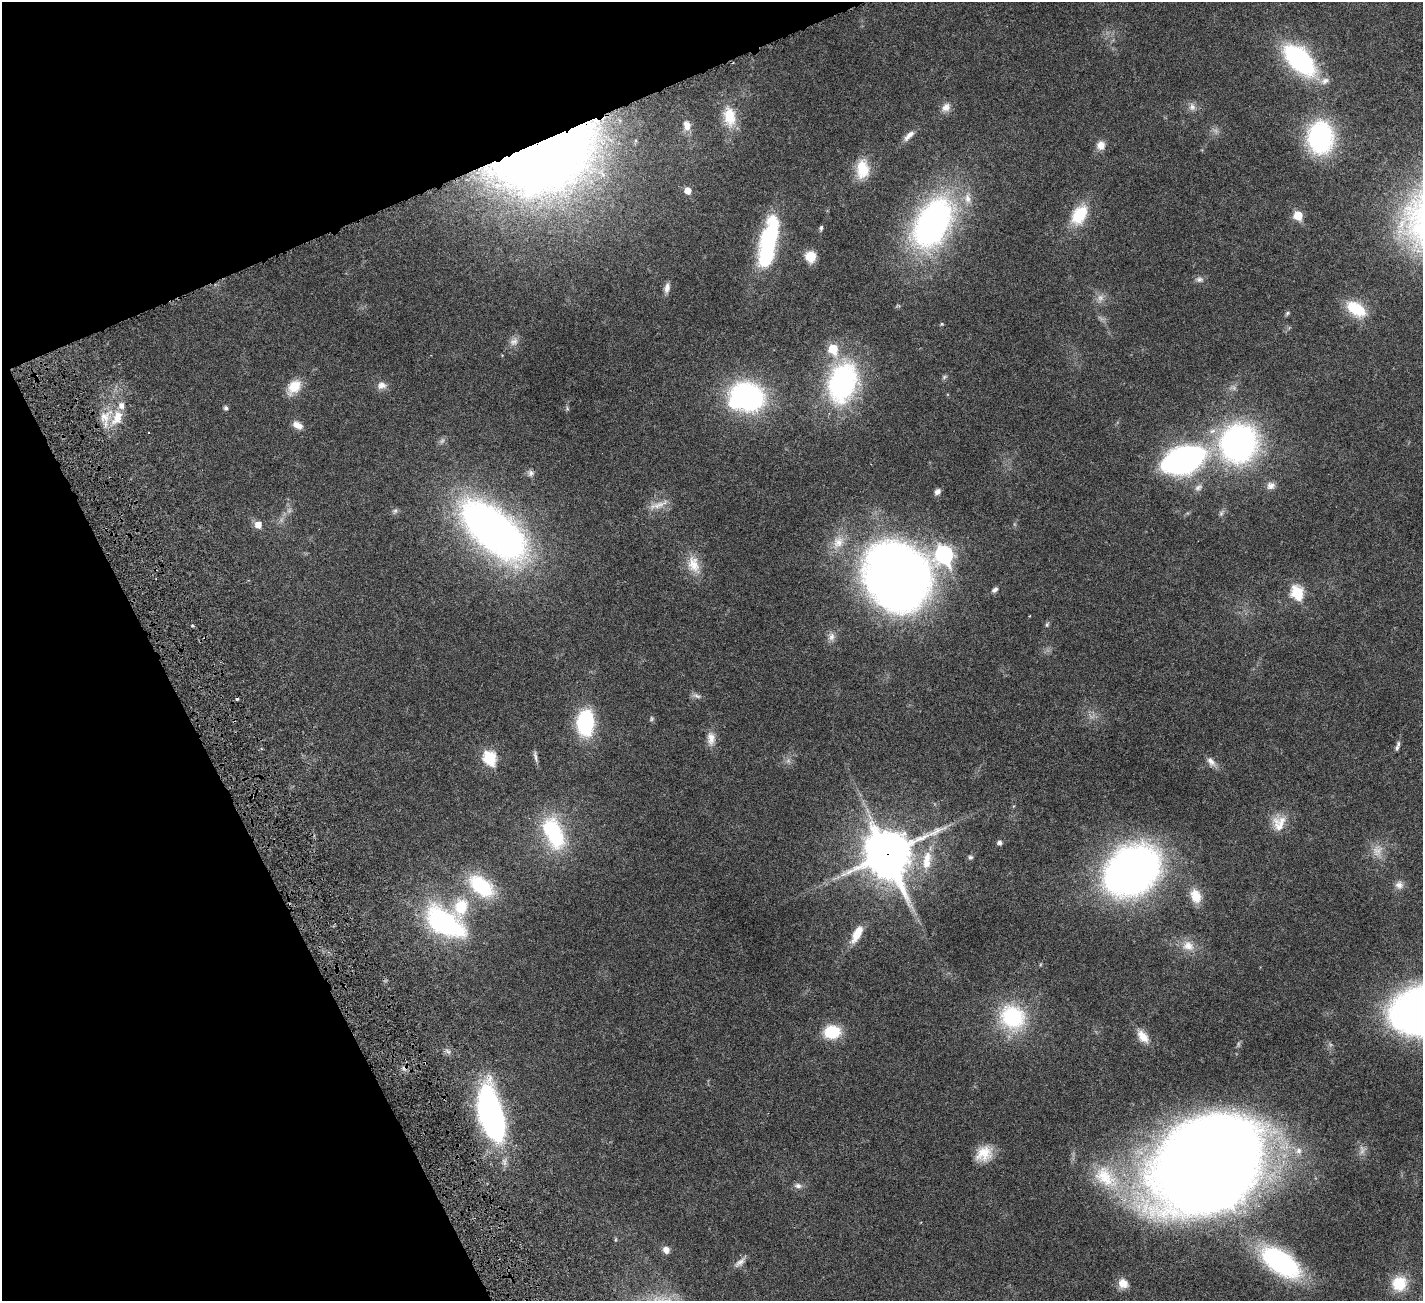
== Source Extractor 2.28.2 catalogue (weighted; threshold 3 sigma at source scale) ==
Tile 5 of 4 x 4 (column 1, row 2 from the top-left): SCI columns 2-1422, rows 2894-4192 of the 5741 x 5680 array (HDU 1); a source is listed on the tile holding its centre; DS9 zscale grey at full resolution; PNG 1425 x 1303 px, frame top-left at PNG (2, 2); no overlay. Shown black and unused: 21% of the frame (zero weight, under 4 of 8 exposures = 2% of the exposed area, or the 3 px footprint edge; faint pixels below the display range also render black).
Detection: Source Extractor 2.28.2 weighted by HDU 2 'WHT'; one run over the whole footprint, this tile lists its part. Background 0.0348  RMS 0.0021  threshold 0.00866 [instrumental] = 3 sigma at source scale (4.09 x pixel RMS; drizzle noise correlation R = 1.36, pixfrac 0.8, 0.05/0.05 arcsec/px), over >= 5 px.
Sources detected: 106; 3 too faint to see at this stretch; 5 inside a brighter object's white glare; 2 cosmic-ray / hot-pixel residue — not listed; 7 inside a brighter listed object's ellipse — not listed separately; the other 89 listed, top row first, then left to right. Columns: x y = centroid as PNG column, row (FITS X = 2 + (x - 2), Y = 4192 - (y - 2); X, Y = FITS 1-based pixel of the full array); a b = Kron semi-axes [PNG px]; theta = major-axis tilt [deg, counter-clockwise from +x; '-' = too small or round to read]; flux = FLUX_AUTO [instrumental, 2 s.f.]
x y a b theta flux
1299 60 35 19 -45 29
946 107 13 11 47 1.4
1192 107 10 9 - 0.99
729 116 26 15 -80 4.8
687 126 15 10 -74 1.7
909 136 18 7 45 1.3
1320 138 33 26 86 25
1101 145 11 10 - 1.6
543 158 96 54 24 270
863 169 20 13 -88 5.8
688 191 6 6 - 2.2
968 199 14 9 -80 1.7
1079 215 21 14 57 7.5
1298 215 6 5 - 6.7
933 223 48 28 61 69
821 228 7 4 75 0.37
810 256 11 10 - 3.5
765 260 39 21 83 12
1199 279 11 7 5 0.73
667 288 13 7 80 1
1100 298 10 9 - 1.2
1356 309 27 15 -34 6.5
1287 313 6 5 - 0.33
942 324 5 4 - 0.24
514 342 13 10 24 1.2
944 377 8 5 31 0.37
842 383 46 31 74 33
382 385 13 10 3 1.3
294 387 20 13 50 3.5
747 397 31 26 -6 41
226 408 5 5 - 0.53
567 408 7 4 -73 0.28
117 418 24 13 61 4.2
298 425 14 8 -28 1.5
1238 443 45 42 62 49
1183 460 30 16 20 86
531 473 9 8 - 0.67
1271 486 11 10 - 1.2
1198 487 12 8 39 1
937 492 8 6 47 0.79
658 505 31 7 18 2
395 511 8 6 73 0.46
1221 513 8 6 69 0.47
258 525 7 6 - 1.8
493 530 59 27 -42 130
838 542 21 15 53 3.5
944 555 16 10 18 53
693 564 25 15 -69 3.7
897 576 54 45 -61 220
995 590 9 6 33 0.6
1297 592 7 6 - 18
1047 625 7 5 63 0.35
831 637 12 8 75 1.1
697 696 13 5 -27 0.68
651 719 7 6 - 0.35
585 723 15 10 88 27
711 738 19 11 -87 1.9
1397 748 7 5 67 0.44
535 756 18 4 -78 0.68
489 758 7 6 - 19
1211 762 15 8 -52 1.2
1279 823 21 17 79 3.4
554 833 44 23 -68 16
1000 843 5 5 - 0.73
1377 851 17 14 78 2.4
887 854 19 16 -65 630
970 857 7 6 - 0.43
927 858 19 12 76 3.4
1132 870 37 28 36 150
1399 885 11 10 - 1.2
1196 896 18 13 -68 3.2
461 907 103 44 78 24
439 921 25 16 -66 25
857 934 21 8 62 3.4
1188 946 17 14 -24 2.6
1012 1017 34 30 -37 15
832 1032 17 13 4 7.2
1143 1036 20 11 -51 2.3
491 1114 44 17 -75 77
1299 1150 10 8 -82 1.1
984 1154 21 17 36 3.9
1207 1167 89 69 34 470
1106 1177 43 28 -41 15
798 1186 11 7 -14 0.82
666 1250 8 7 - 1.2
740 1262 19 7 39 1.2
1280 1262 38 18 -35 37
1123 1283 13 11 -35 2
1399 1283 17 16 - 5.4
Overlapping masked pixels (flux is a lower limit): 4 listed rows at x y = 543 158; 887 854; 461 907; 491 1114